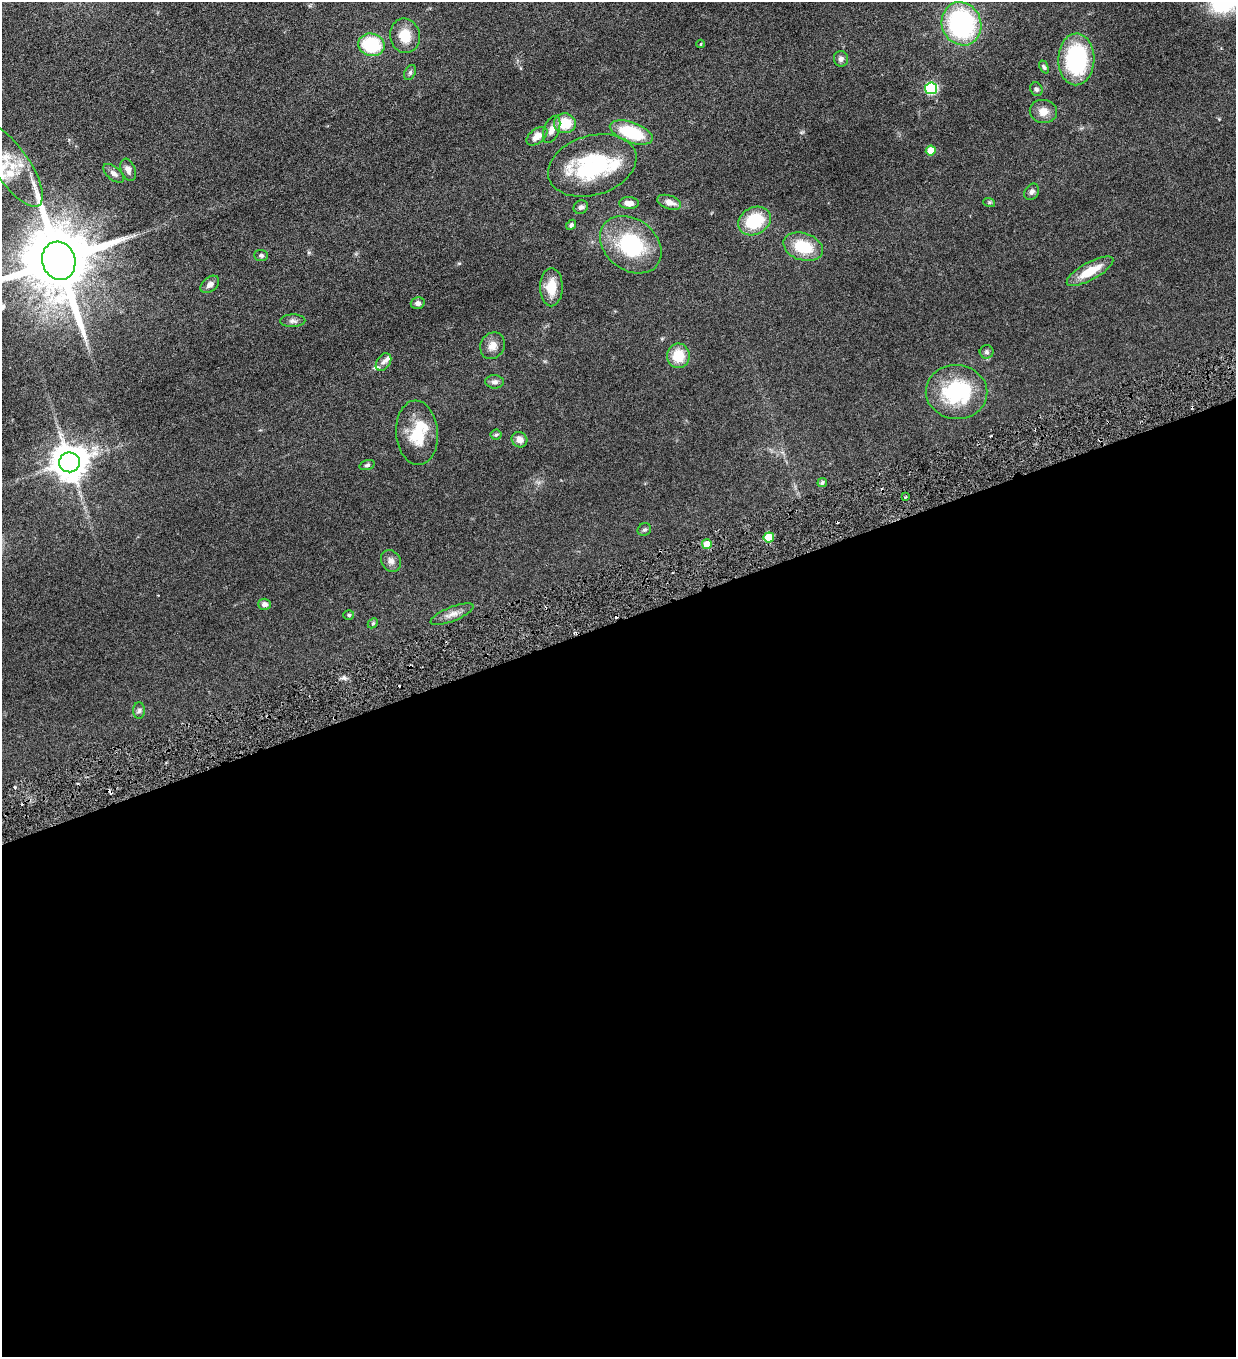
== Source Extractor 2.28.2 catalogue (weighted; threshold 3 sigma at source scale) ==
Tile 15 of 4 x 4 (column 3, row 4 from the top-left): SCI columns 2751-3984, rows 2-1356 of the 5372 x 5421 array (HDU 1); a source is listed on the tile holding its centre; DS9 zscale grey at full resolution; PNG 1238 x 1359 px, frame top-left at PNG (2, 2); each listed source drawn as its Kron ellipse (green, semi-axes under 4 px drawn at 4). Shown black and unused: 54% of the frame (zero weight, under 3 of 6 exposures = <1% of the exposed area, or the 3 px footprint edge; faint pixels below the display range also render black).
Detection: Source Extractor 2.28.2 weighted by HDU 2 'WHT'; one run over the whole footprint, this tile lists its part. Background 0.0454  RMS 0.0039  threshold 0.0159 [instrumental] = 3 sigma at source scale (4.09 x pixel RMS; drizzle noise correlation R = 1.36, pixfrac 0.8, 0.05/0.05 arcsec/px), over >= 5 px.
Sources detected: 66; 2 inside a brighter object's white glare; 2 cosmic-ray / hot-pixel residue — neither listed nor drawn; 4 inside a brighter listed object's ellipse — not listed separately; the other 58 listed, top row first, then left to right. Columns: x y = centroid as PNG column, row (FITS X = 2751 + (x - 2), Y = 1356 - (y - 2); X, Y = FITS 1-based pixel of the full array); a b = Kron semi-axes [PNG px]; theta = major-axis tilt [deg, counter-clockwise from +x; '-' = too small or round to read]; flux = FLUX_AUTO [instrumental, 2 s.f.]
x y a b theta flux
961 24 22 19 -67 53
405 36 17 15 -78 6.4
701 44 4 3 - 0.34
371 45 13 11 -13 21
841 59 8 7 - 1.3
1076 59 26 18 88 33
1044 67 7 4 -65 0.62
410 73 8 5 64 0.76
931 88 6 6 - 35
1036 89 7 6 - 0.73
1043 111 13 11 -10 3.3
565 123 11 10 - 8.2
552 129 14 7 70 2.8
631 133 22 10 -19 17
537 136 12 7 38 2.9
931 150 5 5 - 6.6
592 165 45 29 17 32
12 166 47 17 -56 13
128 170 11 7 -69 1.7
114 173 12 6 -40 1.6
1032 192 9 7 56 1.1
669 202 12 6 -19 2.5
989 202 6 4 -18 0.47
629 203 10 6 -1 2.8
581 207 7 6 - 1
754 221 17 13 28 16
571 225 6 4 47 0.69
631 245 33 25 -38 27
803 247 20 13 -18 12
261 255 7 5 -3 0.78
59 261 19 16 -72 4200
1090 271 26 8 29 7.9
210 284 10 7 40 1.7
551 287 19 11 90 6.8
418 303 7 6 - 1.2
293 321 13 6 1 1.3
492 346 14 11 59 2.9
987 352 7 6 - 0.9
678 356 12 11 - 7.9
383 362 10 6 56 1.3
494 382 9 6 -1 1.3
957 392 31 27 -5 27
417 433 32 21 -85 12
496 435 5 5 - 0.5
519 440 8 7 - 2.6
69 462 10 10 - 810
367 465 8 4 15 0.7
822 482 5 4 - 0.7
905 497 3 2 - 0.37
644 530 7 6 - 0.7
769 537 5 5 - 9.7
707 544 5 5 - 5.5
391 561 11 9 -58 1.9
265 604 6 5 - 1.4
452 614 23 7 22 2.6
349 615 5 4 - 0.5
373 623 6 4 45 0.48
139 710 8 6 87 0.89
Isophote crosses this tile's border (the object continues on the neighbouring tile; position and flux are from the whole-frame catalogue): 1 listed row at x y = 59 261